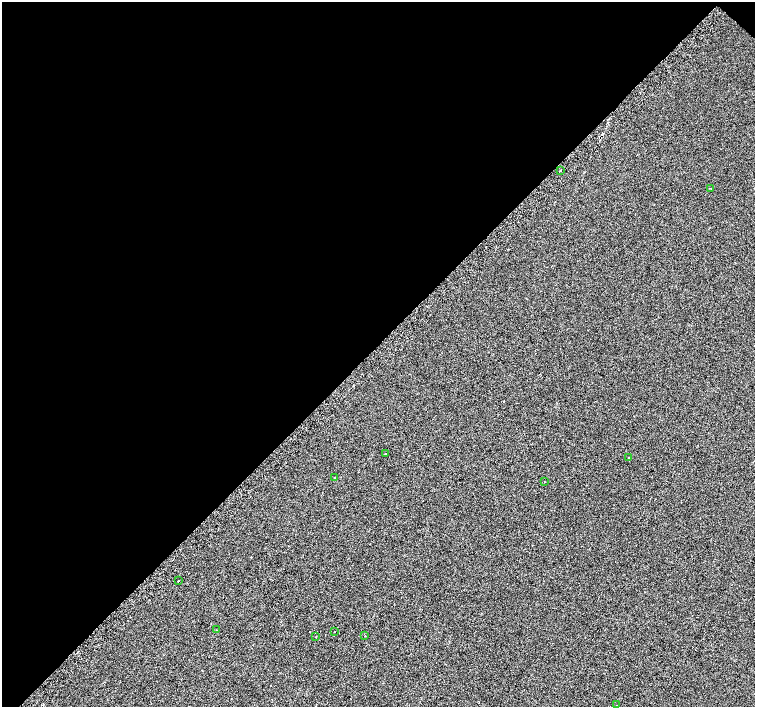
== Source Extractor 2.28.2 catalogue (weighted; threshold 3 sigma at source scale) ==
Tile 2 of 4 x 4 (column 2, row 1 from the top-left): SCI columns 1511-3015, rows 4479-5888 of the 6080 x 6080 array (HDU 1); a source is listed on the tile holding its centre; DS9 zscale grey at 2 x 2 block average (1 PNG px = mean of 2 x 2 image px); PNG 757 x 709 px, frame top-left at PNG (2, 2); each listed source drawn as its Kron ellipse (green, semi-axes under 4 px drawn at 4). Shown black and unused: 49% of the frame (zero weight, under 2 of 3 exposures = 3% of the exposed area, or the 3 px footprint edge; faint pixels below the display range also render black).
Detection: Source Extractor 2.28.2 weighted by HDU 2 'WHT'; one run over the whole footprint, this tile lists its part. Background 0.0012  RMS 0.012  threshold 0.0537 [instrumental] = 3 sigma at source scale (4.5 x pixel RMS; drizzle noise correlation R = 1.50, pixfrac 1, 0.0396/0.0396 arcsec/px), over >= 5 px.
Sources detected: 15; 3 cosmic-ray / hot-pixel residue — neither listed nor drawn; the other 12 listed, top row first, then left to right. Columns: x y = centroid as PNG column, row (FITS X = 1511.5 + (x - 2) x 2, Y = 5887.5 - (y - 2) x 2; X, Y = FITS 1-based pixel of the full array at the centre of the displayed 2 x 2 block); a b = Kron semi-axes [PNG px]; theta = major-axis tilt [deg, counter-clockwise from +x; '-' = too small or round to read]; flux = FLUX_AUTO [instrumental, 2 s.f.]
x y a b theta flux
560 171 2 2 - 2.7
710 188 2 2 - 2.1
385 453 2 2 - 3.2
628 458 2 2 - 2.7
335 477 2 2 - 2.4
544 482 2 2 - 1.3
178 581 2 2 - 16
216 630 2 2 - 0.93
335 632 2 2 - 3
365 636 2 2 - 1.8
316 637 2 2 - 2
616 705 2 2 - 1.4
Diffuse or blended objects may show on this block-average render without a row.